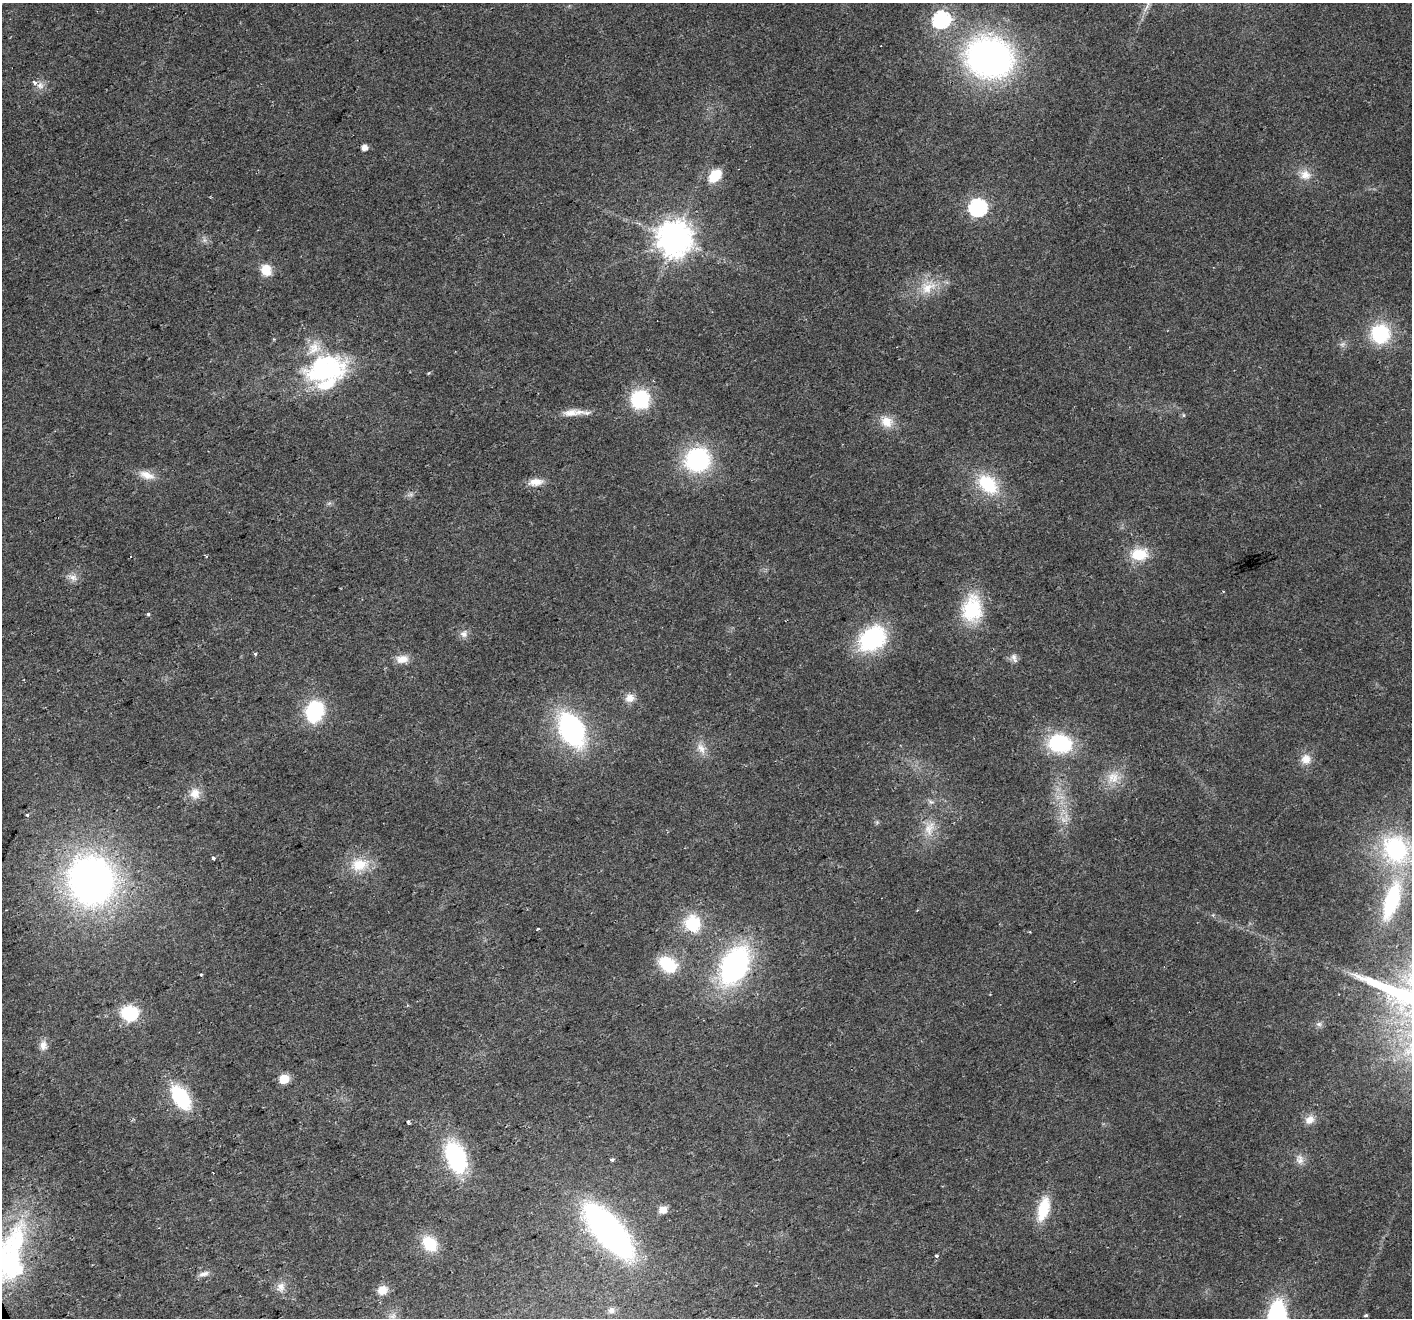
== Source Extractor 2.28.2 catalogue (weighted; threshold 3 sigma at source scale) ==
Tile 7 of 4 x 4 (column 3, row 2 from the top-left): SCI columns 2820-4229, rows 2779-4094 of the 5638 x 5498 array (HDU 1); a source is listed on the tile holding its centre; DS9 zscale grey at full resolution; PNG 1414 x 1320 px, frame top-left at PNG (2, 3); no overlay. Shown black and unused: <1% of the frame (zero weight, under 2 of 3 exposures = <1% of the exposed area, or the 3 px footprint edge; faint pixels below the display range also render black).
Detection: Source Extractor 2.28.2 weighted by HDU 2 'WHT'; one run over the whole footprint, this tile lists its part. Background 0.026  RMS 0.0035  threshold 0.0158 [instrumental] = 3 sigma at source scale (4.5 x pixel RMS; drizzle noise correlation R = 1.50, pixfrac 1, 0.0396/0.0396 arcsec/px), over >= 5 px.
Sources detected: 84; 2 too faint to see at this stretch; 2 cosmic-ray / hot-pixel residue — not listed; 4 inside a brighter listed object's ellipse — not listed separately; the other 76 listed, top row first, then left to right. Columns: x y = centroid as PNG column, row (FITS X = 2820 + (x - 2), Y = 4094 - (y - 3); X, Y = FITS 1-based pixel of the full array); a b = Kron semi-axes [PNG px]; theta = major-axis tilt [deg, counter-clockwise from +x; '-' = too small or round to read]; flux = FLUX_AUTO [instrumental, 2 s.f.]
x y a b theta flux
941 19 8 7 - 92
989 57 40 34 -11 150
40 85 11 10 - 2.5
364 147 5 5 - 2.9
1305 175 16 14 -18 4.5
715 176 11 8 50 12
978 207 8 7 - 110
675 239 10 10 - 780
204 240 7 6 - 1.1
266 270 15 13 -56 5
928 287 26 17 32 9.6
1380 334 21 21 - 23
274 339 4 3 - 0.35
1342 344 8 7 - 1.2
325 369 54 33 11 49
429 373 5 4 - 0.42
640 399 15 15 - 29
570 413 20 10 7 4.1
1183 415 6 4 -89 0.42
887 422 17 14 -30 5.5
698 459 24 22 19 43
147 475 22 10 -19 4.4
536 482 19 9 7 4
988 484 27 18 -44 19
411 494 7 5 45 0.92
1139 554 22 15 3 10
73 577 13 8 -16 2.4
972 609 32 23 86 23
148 614 5 4 - 0.6
464 634 11 10 - 2.1
872 639 32 24 38 36
255 654 3 3 - 1.3
1014 658 14 7 -71 1.7
402 659 16 10 8 3.7
630 698 12 11 - 3.3
315 711 19 16 71 27
572 730 35 23 -61 61
1060 743 23 18 -7 29
701 748 17 11 -55 3.8
1306 759 14 13 - 4
1113 777 20 17 4 6.6
195 793 16 15 - 4.6
27 815 5 4 - 0.48
929 828 24 13 74 6.5
1396 849 34 29 -56 45
213 858 3 3 - 0.93
359 865 27 18 9 10
91 880 45 41 -70 170
1392 901 40 15 73 30
692 923 21 20 - 15
538 929 3 2 - 0.81
668 964 21 15 -34 15
734 965 35 21 62 86
130 1013 13 11 -8 23
1319 1024 8 6 0 1.1
43 1045 13 10 -88 2.6
284 1079 6 5 - 16
181 1097 21 12 -57 33
1310 1120 13 11 35 3.1
408 1122 3 3 - 1.5
456 1157 27 16 -69 44
612 1160 4 3 - 1
1300 1160 13 9 76 2.5
1043 1209 27 11 75 13
663 1210 9 8 - 3.1
609 1231 55 22 -49 120
430 1244 19 13 -46 12
9 1256 73 38 74 74
937 1256 4 3 - 0.65
204 1274 15 7 14 1.9
281 1287 14 11 79 3.1
382 1290 11 9 33 4.5
611 1310 8 7 - 1.4
1366 1315 4 3 - 0.53
392 1316 13 8 27 2.1
1277 1317 25 14 84 56
Overlapping masked pixels (flux is a lower limit): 1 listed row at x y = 609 1231
Isophote crosses this tile's border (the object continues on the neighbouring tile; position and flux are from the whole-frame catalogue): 4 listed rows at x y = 1396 849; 1392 901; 9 1256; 1277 1317